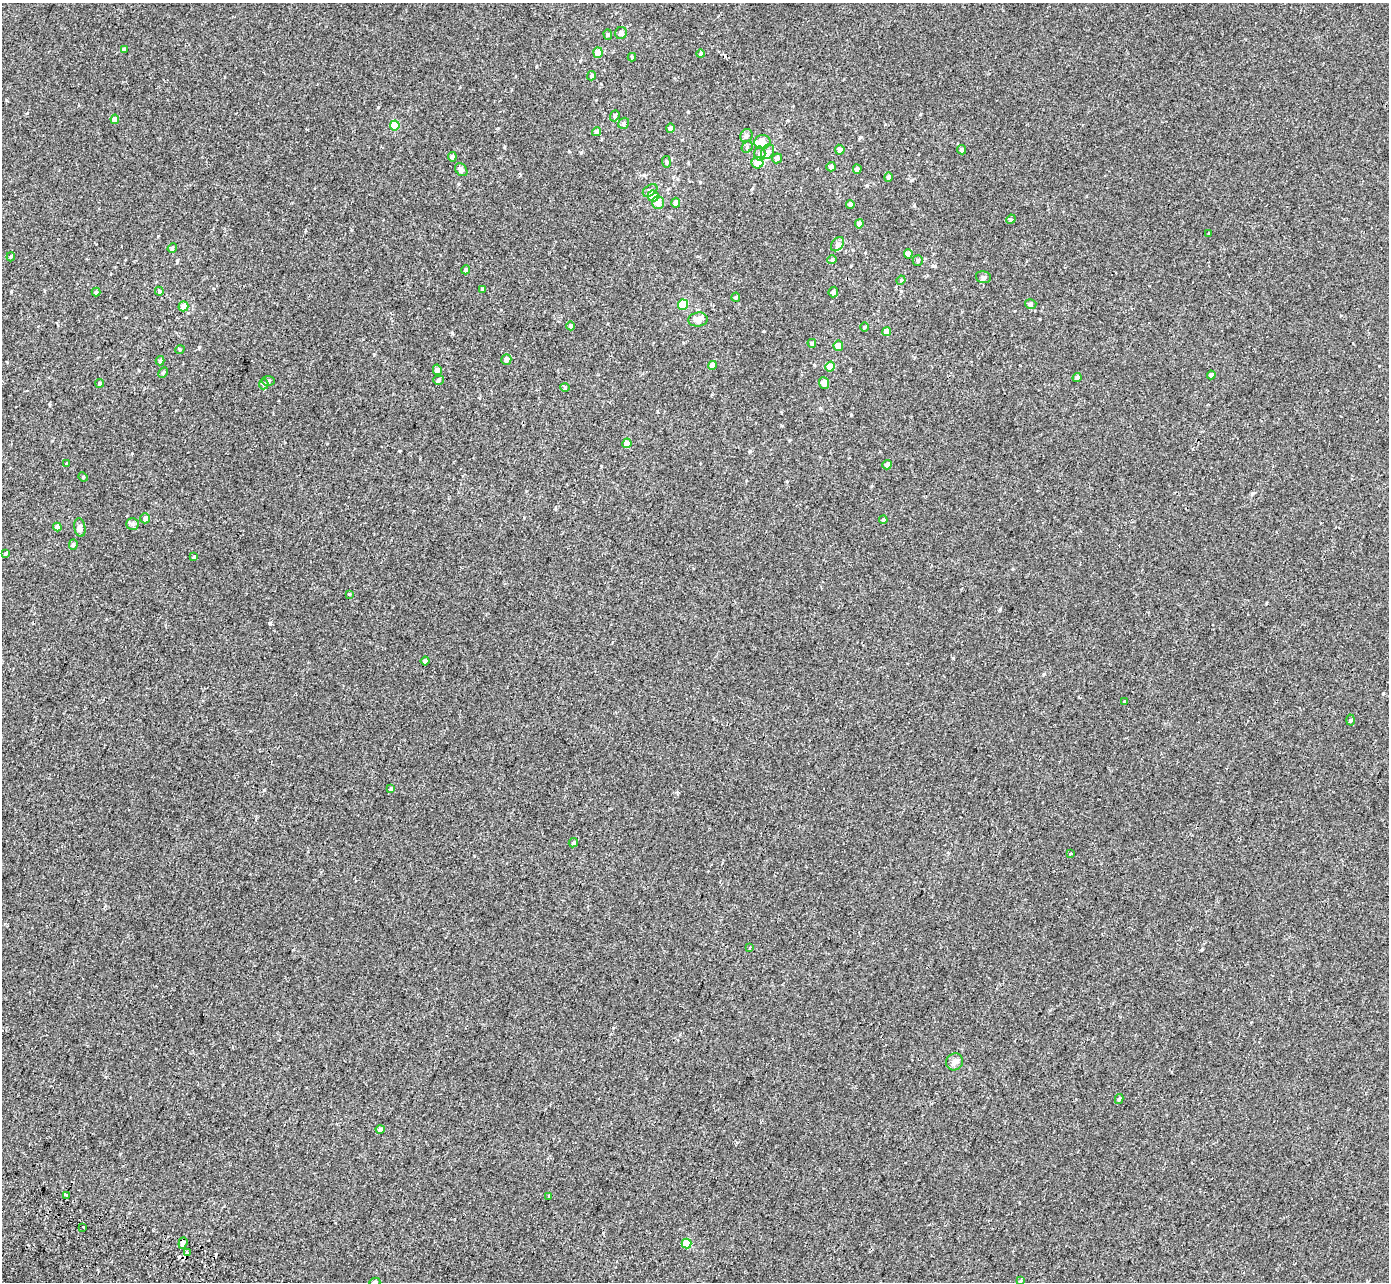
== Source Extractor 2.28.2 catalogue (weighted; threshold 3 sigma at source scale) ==
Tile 7 of 4 x 4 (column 3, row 2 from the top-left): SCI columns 2947-4333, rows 3040-4319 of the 5886 x 6016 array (HDU 1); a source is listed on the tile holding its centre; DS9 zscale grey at full resolution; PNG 1391 x 1284 px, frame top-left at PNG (2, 3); each listed source drawn as its Kron ellipse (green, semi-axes under 4 px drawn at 4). Shown black and unused: <1% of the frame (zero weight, under 2 of 3 exposures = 11% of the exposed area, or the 3 px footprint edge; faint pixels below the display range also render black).
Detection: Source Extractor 2.28.2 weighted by HDU 2 'WHT'; one run over the whole footprint, this tile lists its part. Background -1.87e-04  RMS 0.0033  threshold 0.0146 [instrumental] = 3 sigma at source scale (4.5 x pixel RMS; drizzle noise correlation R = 1.50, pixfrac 1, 0.0396/0.0396 arcsec/px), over >= 5 px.
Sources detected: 111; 1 inside a brighter object's white glare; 1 cosmic-ray / hot-pixel residue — neither listed nor drawn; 4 inside a brighter listed object's ellipse — not listed separately; the other 105 listed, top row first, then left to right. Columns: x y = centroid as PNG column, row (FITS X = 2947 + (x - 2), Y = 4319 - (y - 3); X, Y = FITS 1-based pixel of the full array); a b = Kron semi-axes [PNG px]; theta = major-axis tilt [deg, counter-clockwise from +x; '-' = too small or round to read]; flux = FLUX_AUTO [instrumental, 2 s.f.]
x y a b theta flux
621 33 6 5 - 0.95
608 34 5 4 - 0.41
124 50 4 3 - 0.55
598 53 5 5 - 3
701 54 4 4 - 0.53
632 57 4 4 - 0.36
592 76 5 4 - 0.66
615 116 5 4 - 0.5
115 119 5 4 - 1.8
624 123 6 5 - 0.52
395 125 5 4 - 5.7
670 128 4 4 - 0.81
596 132 4 4 - 1.5
746 136 7 6 - 0.84
762 142 8 7 - 2.2
747 147 6 5 - 0.49
840 150 5 4 - 1.1
962 150 5 4 - 0.6
768 152 8 6 57 0.98
760 154 7 5 88 0.68
452 157 4 4 - 0.67
777 158 5 5 - 0.65
666 162 6 3 -82 0.35
757 163 6 6 - 2.6
831 167 5 4 - 0.97
857 169 4 4 - 0.85
461 170 7 5 -51 0.87
888 177 5 4 - 1.1
650 190 8 5 35 0.7
653 196 5 5 - 2.9
658 202 6 6 - 2.1
676 203 5 4 - 1.3
850 204 4 4 - 0.98
1011 219 5 4 - 0.32
859 224 4 4 - 1.3
1209 233 3 3 - 0.47
837 244 8 5 52 0.75
172 248 5 4 - 0.34
908 254 4 4 - 1.6
11 257 4 3 - 0.35
832 260 4 4 - 0.34
918 261 5 5 - 0.53
466 270 4 4 - 0.61
983 277 7 6 - 0.77
901 280 4 4 - 0.29
483 289 4 3 - 0.48
159 291 4 4 - 0.4
96 292 4 4 - 0.37
833 292 5 5 - 0.76
736 297 4 4 - 0.35
1031 304 6 4 -15 0.53
683 305 5 5 - 7.6
183 306 5 5 - 2.3
698 319 9 7 8 2.2
571 326 4 4 - 0.61
864 327 5 3 - 0.26
887 332 4 4 - 2.6
812 343 4 4 - 0.53
838 346 5 5 - 1.8
180 349 5 3 - 0.31
506 360 5 5 - 1.1
160 361 5 3 - 0.51
712 365 4 4 - 2
830 367 5 4 - 4.3
437 370 5 4 - 0.78
163 372 6 4 62 0.44
1211 375 4 4 - 1.1
1077 378 4 4 - 0.98
439 380 5 4 - 0.47
268 381 6 5 - 0.47
100 383 4 4 - 0.51
824 383 6 5 - 1.9
264 384 5 4 - 0.42
565 388 5 3 - 0.3
627 443 5 4 - 2.7
66 464 3 3 - 0.25
887 465 5 4 - 1.1
83 477 5 4 - 0.37
145 518 5 4 - 0.78
883 520 4 3 - 0.48
132 524 6 5 - 0.67
57 527 4 4 - 1.4
80 527 9 5 -81 0.99
73 544 5 4 - 0.41
6 553 4 4 - 0.36
194 557 4 3 - 0.58
349 594 3 3 - 0.48
425 661 4 4 - 0.46
1125 701 3 3 - 1.2
1351 720 5 3 - 0.32
391 789 4 3 - 1.3
573 843 5 4 - 0.48
1071 853 3 2 - 0.44
750 948 4 3 - 3
954 1062 9 8 - 1.3
1119 1099 5 3 - 0.49
380 1129 4 4 - 0.77
67 1195 4 3 - 1.4
549 1197 3 3 - 4.3
83 1227 3 3 - 2.7
183 1243 6 3 70 3.3
686 1244 5 5 - 6.2
187 1253 3 3 - 1.2
1020 1281 4 3 - 0.36
375 1282 5 3 - 0.57
Overlapping masked pixels (flux is a lower limit): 2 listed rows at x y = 391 789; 183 1243
Isophote crosses this tile's border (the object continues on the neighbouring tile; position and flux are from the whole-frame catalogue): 1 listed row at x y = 375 1282
Unlisted compact peaks at least as high as the median listed source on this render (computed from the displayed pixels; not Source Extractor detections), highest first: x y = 1000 609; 270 623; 953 658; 378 107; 452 333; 851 415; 11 292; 199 347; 764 331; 1202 949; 1044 674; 1253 493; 933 266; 901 291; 177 261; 688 112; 27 113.